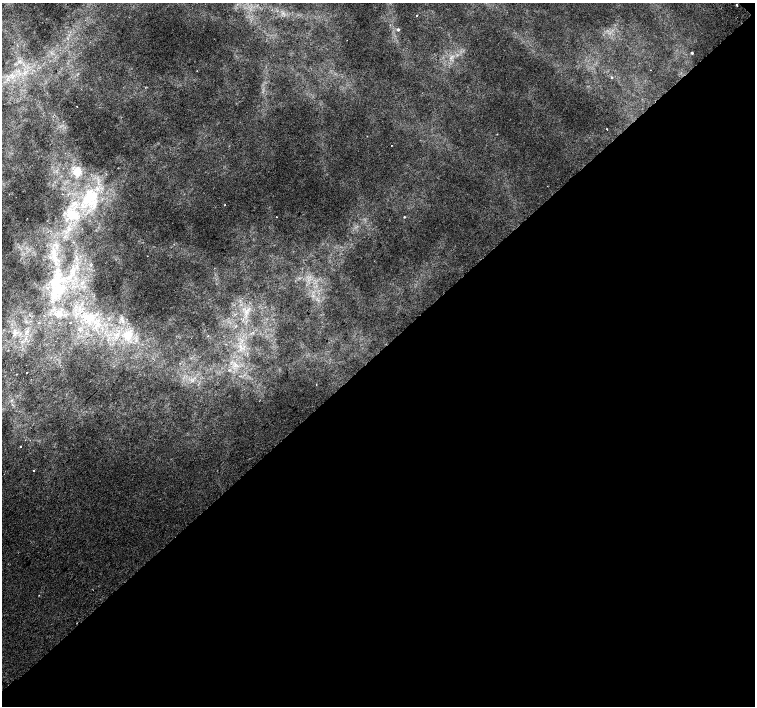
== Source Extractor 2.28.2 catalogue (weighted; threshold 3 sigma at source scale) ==
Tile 12 of 4 x 4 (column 4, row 3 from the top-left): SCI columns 4561-6065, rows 1606-3013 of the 6117 x 6089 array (HDU 1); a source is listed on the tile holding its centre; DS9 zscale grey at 2 x 2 block average (1 PNG px = mean of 2 x 2 image px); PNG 757 x 708 px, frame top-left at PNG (2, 3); no overlay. Shown black and unused: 50% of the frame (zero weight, under 2 of 3 exposures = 3% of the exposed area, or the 3 px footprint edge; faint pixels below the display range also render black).
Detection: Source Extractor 2.28.2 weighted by HDU 2 'WHT'; one run over the whole footprint, this tile lists its part. Background 0.00965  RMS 0.0042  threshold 0.0189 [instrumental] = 3 sigma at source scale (4.5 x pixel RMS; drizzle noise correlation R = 1.50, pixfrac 1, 0.0396/0.0396 arcsec/px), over >= 5 px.
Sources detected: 23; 1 cosmic-ray / hot-pixel residue — not listed; the other 22 listed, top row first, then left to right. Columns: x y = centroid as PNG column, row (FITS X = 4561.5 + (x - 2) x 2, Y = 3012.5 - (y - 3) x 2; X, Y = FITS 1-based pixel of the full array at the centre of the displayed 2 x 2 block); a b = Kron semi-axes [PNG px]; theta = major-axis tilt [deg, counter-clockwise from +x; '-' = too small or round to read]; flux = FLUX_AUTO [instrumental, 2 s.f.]
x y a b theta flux
736 5 2 2 - 1.3
417 15 2 2 - 0.63
398 29 4 4 - 1.1
692 53 2 2 - 1.6
612 78 2 2 - 1.9
77 106 2 2 - 0.3
607 129 2 2 - 1.1
367 136 2 2 - 0.83
392 145 2 2 - 0.34
77 171 3 3 - 46
89 197 15 8 71 14
225 205 2 2 - 0.74
71 214 13 7 -11 8.9
277 217 2 2 - 0.61
404 217 2 2 - 0.66
56 289 11 6 55 10
59 313 8 6 -74 4.1
70 322 2 2 - 0.6
130 335 5 3 - 2.7
26 373 2 2 - 0.86
20 446 2 2 - 1.1
34 471 2 2 - 0.62
Diffuse or blended objects may show on this block-average render without a row.